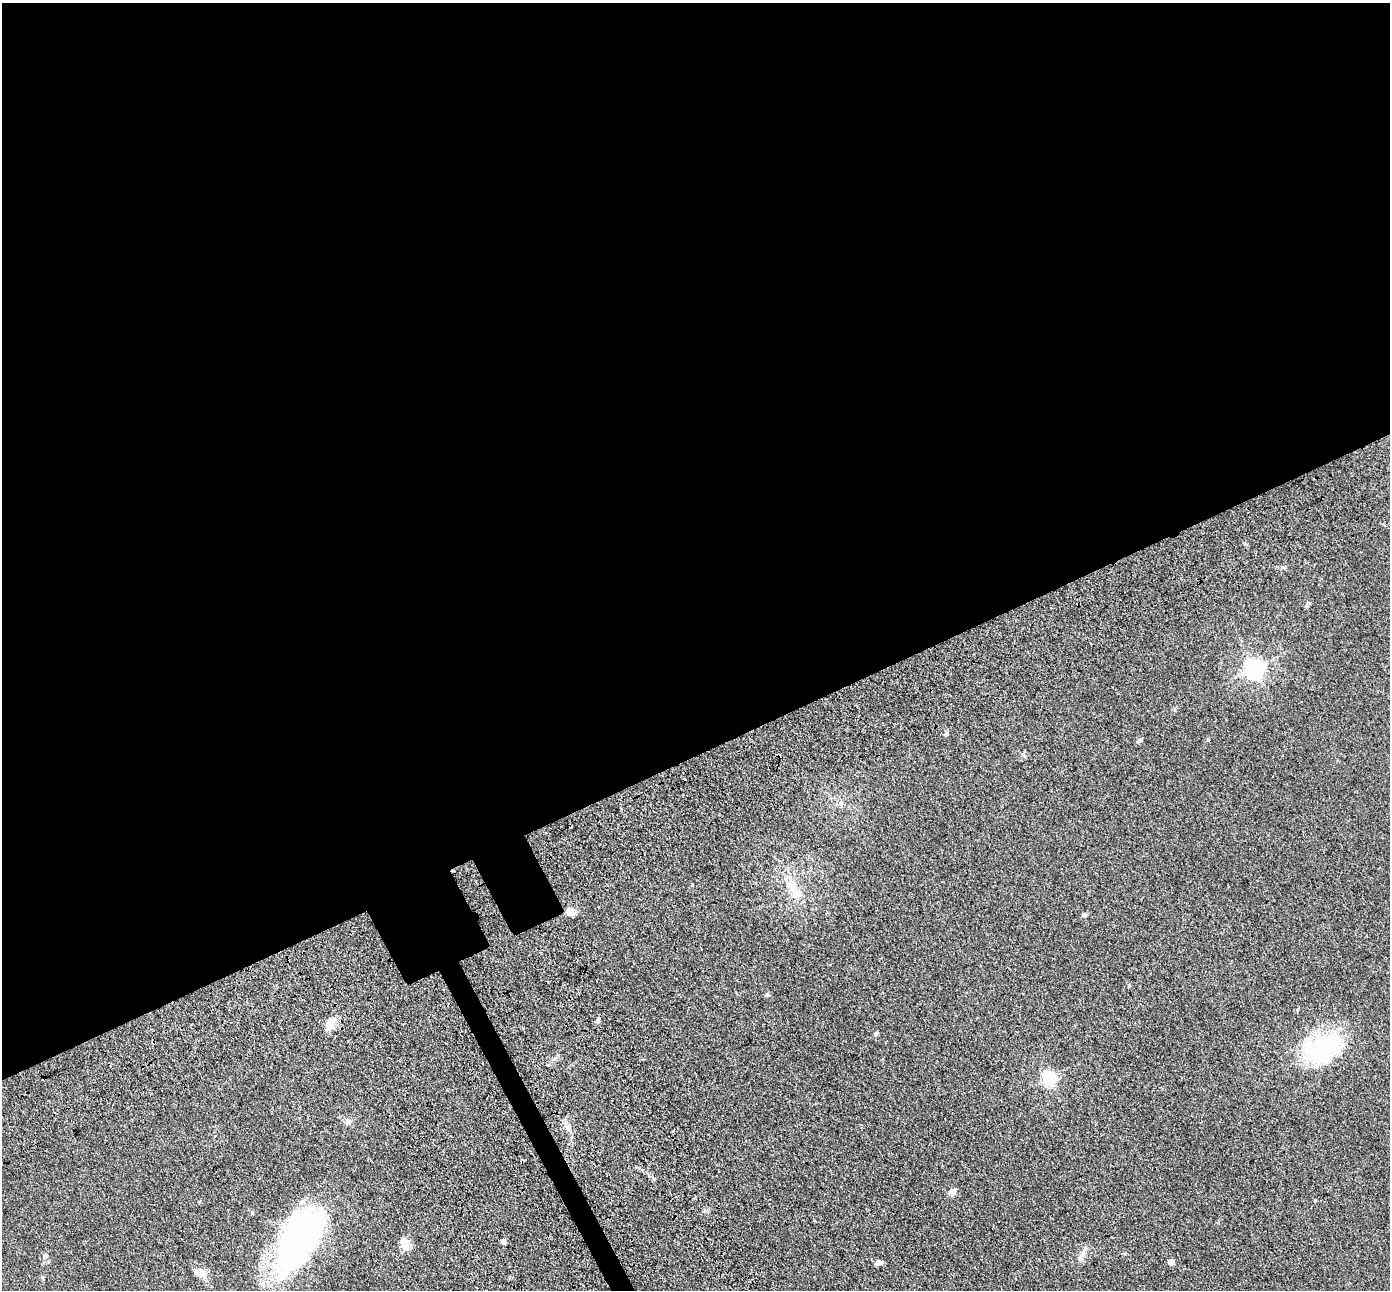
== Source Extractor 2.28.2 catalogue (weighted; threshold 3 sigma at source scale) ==
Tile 2 of 4 x 4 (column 2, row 1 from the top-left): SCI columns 1588-2975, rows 4342-5629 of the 5945 x 5933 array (HDU 1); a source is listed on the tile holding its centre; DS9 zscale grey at full resolution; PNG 1392 x 1292 px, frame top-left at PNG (2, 3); no overlay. Shown black and unused: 60% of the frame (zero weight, under 3 of 4 exposures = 11% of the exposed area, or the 3 px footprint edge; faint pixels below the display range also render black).
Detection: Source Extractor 2.28.2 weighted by HDU 2 'WHT'; one run over the whole footprint, this tile lists its part. Background 0.106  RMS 0.0067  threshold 0.03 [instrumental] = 3 sigma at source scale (4.5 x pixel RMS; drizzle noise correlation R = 1.50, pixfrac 1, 0.05/0.05 arcsec/px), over >= 5 px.
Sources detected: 32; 5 inside a brighter object's white glare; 1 cosmic-ray / hot-pixel residue — not listed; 2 inside a brighter listed object's ellipse — not listed separately; the other 24 listed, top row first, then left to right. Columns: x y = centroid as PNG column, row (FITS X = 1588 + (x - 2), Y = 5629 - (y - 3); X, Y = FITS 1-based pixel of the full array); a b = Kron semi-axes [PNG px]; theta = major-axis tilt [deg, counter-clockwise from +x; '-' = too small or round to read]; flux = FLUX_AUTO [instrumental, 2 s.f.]
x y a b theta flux
1255 668 7 6 - 310
946 734 5 4 - 0.93
1140 740 6 6 - 1.2
792 886 18 12 -86 9.4
570 911 11 8 -33 4
1084 915 6 5 - 1.2
767 995 6 5 - 1.2
597 1021 6 5 - 1.3
330 1024 15 11 65 6
876 1034 7 4 73 1.2
1322 1050 45 36 29 61
555 1059 7 4 71 1.1
1049 1078 6 6 - 130
348 1122 8 6 14 1.9
568 1128 10 7 -65 3.7
953 1191 12 7 39 2.8
304 1240 128 33 62 100
503 1241 4 4 - 3.8
405 1244 16 11 -80 5.7
1082 1254 10 5 56 2.6
45 1256 8 7 - 2.5
1171 1262 4 4 - 7.2
879 1263 9 6 13 2.4
202 1272 14 9 -60 4.7
Unlisted compact peaks at least as high as the median listed source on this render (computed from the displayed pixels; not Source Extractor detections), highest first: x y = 1315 1200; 1208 740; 1282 567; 1023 754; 1129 985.